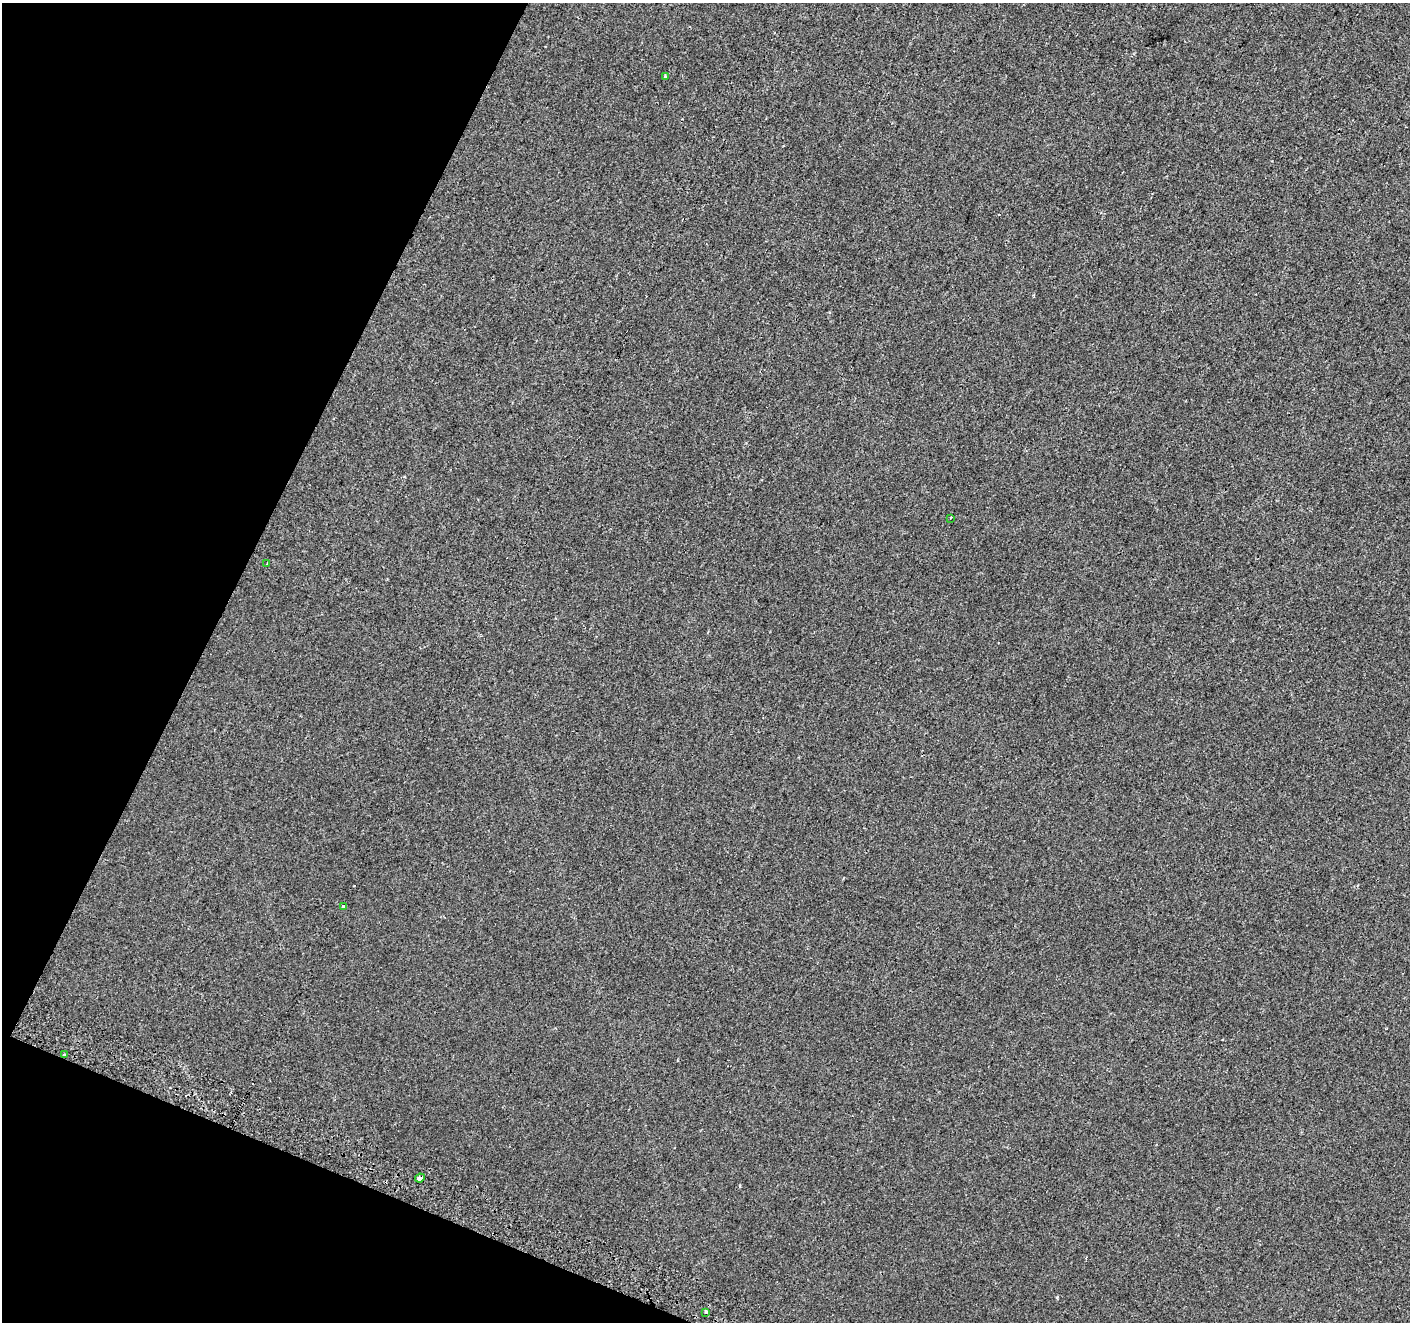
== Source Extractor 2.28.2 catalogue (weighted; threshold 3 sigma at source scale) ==
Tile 9 of 4 x 4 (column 1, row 3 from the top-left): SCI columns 18-1425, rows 1566-2885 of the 5675 x 5835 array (HDU 1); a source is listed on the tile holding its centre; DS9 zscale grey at full resolution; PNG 1412 x 1324 px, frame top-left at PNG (2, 3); each listed source drawn as its Kron ellipse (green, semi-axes under 4 px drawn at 4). Shown black and unused: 20% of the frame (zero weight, under 2 of 3 exposures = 2% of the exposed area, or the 3 px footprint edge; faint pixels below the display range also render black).
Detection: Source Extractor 2.28.2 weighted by HDU 2 'WHT'; one run over the whole footprint, this tile lists its part. Background -3.72e-04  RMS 0.0035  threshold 0.0159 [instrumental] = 3 sigma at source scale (4.5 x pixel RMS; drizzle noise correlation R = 1.50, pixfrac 1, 0.0396/0.0396 arcsec/px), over >= 5 px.
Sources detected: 9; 2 cosmic-ray / hot-pixel residue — neither listed nor drawn; the other 7 listed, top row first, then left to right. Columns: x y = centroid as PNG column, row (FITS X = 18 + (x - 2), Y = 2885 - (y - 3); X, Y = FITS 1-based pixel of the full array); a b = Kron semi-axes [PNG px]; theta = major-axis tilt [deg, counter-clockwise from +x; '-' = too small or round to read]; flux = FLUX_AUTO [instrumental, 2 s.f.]
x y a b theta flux
665 76 3 3 - 0.79
950 518 3 2 - 0.48
267 564 4 3 - 2.2
343 906 3 3 - 0.48
64 1055 4 3 - 0.49
420 1178 5 3 - 4.7
706 1312 3 3 - 0.62
Overlapping masked pixels (flux is a lower limit): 2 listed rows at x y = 64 1055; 420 1178